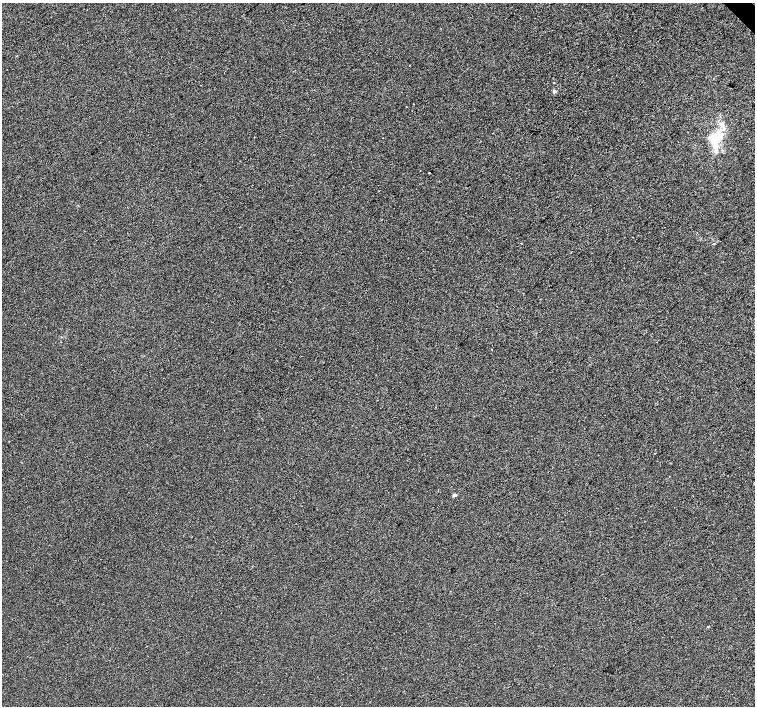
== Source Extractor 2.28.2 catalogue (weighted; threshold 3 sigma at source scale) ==
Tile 10 of 4 x 4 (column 2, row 3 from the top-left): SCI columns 1510-3014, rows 1625-3032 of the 6025 x 6000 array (HDU 1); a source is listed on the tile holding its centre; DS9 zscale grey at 2 x 2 block average (1 PNG px = mean of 2 x 2 image px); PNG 757 x 708 px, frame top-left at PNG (2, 3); no overlay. Shown black and unused: <1% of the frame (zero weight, under 2 of 3 exposures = <1% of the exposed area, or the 3 px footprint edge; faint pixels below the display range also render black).
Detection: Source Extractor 2.28.2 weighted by HDU 2 'WHT'; one run over the whole footprint, this tile lists its part. Background 1.90e-04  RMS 0.0056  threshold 0.0252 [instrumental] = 3 sigma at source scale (4.5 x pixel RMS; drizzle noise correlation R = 1.50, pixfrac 1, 0.0396/0.0396 arcsec/px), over >= 5 px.
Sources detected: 11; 1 cosmic-ray / hot-pixel residue — not listed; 2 inside a brighter listed object's ellipse — not listed separately; the other 8 listed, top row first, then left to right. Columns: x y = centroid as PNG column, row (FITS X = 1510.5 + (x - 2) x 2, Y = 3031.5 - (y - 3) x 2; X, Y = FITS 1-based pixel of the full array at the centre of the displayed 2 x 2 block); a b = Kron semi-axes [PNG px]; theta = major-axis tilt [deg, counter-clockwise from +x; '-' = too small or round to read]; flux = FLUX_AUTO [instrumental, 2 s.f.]
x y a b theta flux
409 65 2 2 - 1.4
554 91 2 2 - 5.4
414 104 2 2 - 0.49
717 136 19 11 57 37
429 173 2 2 - 3.6
9 441 2 2 - 0.45
454 495 2 2 - 6.8
708 627 2 2 - 2.7